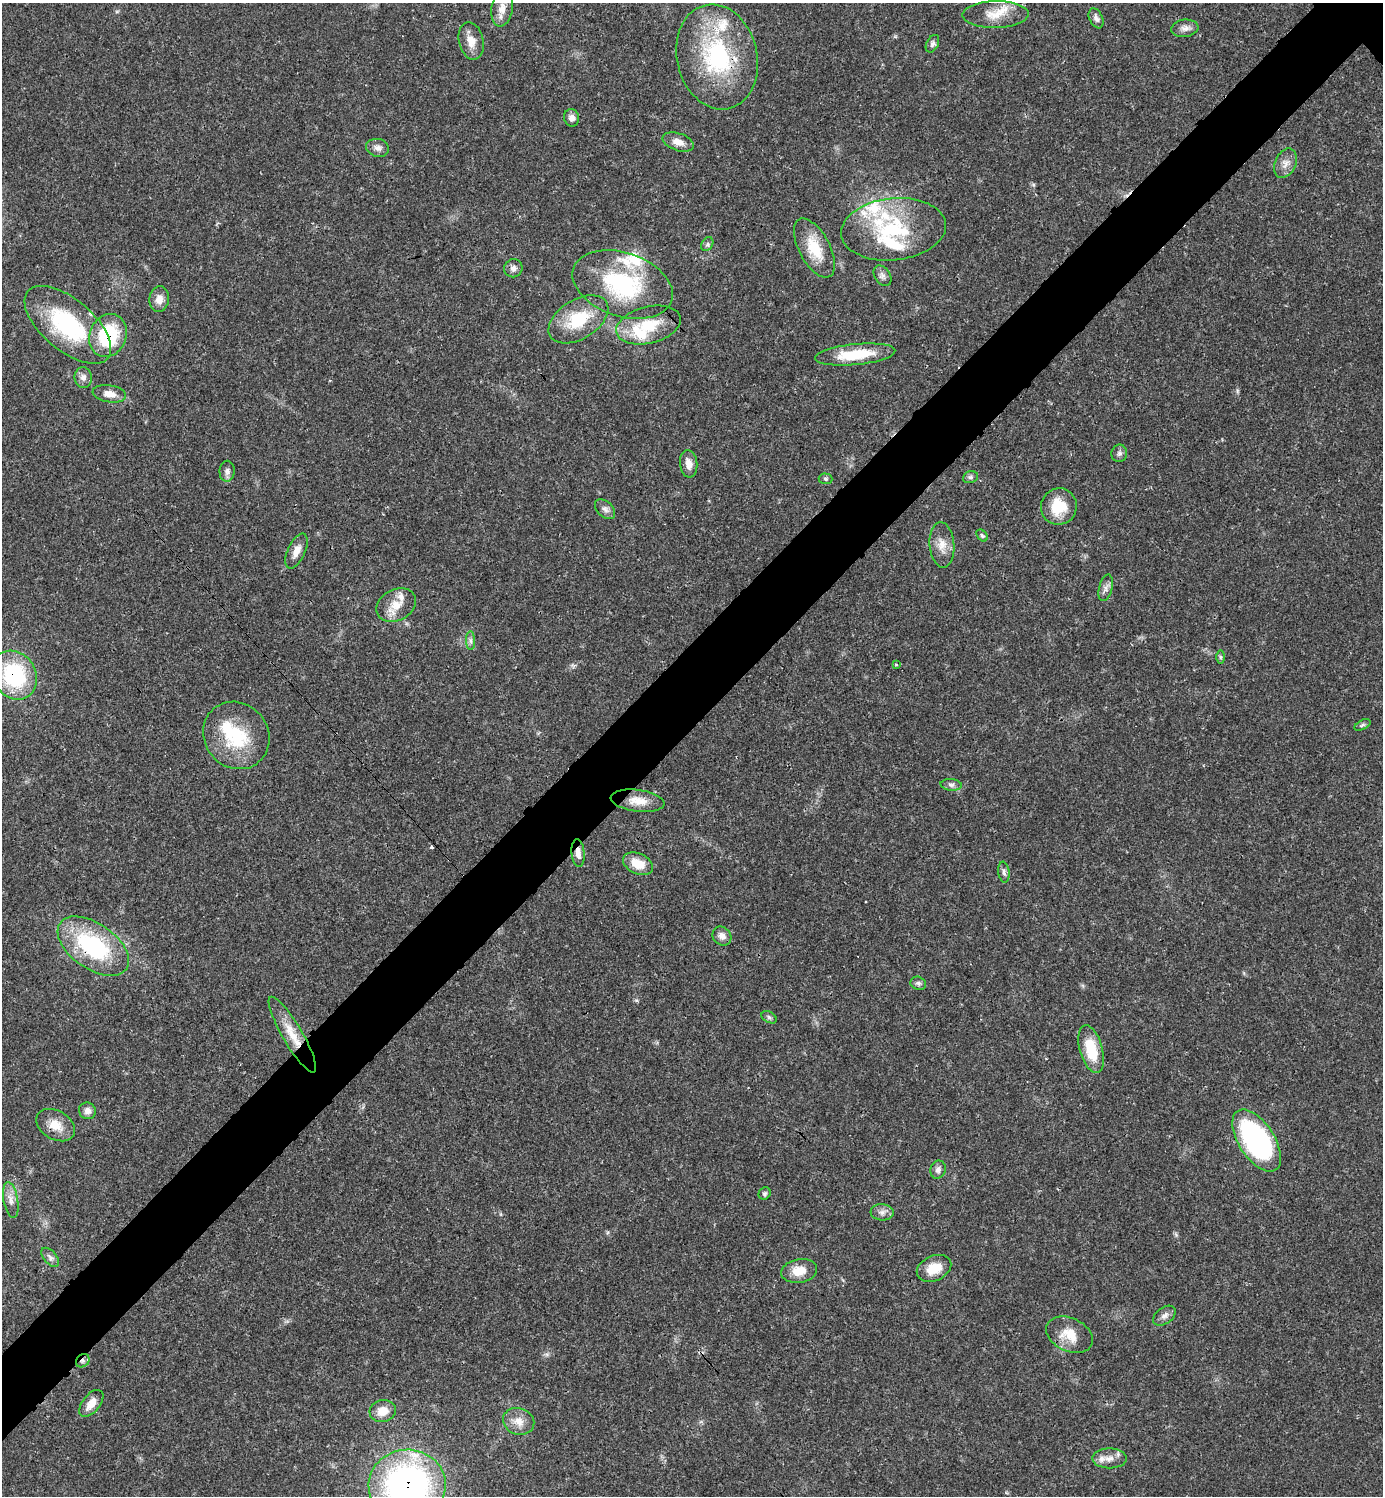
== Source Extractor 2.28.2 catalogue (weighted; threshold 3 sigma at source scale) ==
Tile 7 of 4 x 4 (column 3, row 2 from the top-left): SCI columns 3065-4445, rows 2993-4486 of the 5984 x 5985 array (HDU 1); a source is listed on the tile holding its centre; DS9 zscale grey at full resolution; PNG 1385 x 1498 px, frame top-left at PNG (2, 3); each listed source drawn as its Kron ellipse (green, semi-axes under 4 px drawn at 4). Shown black and unused: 6% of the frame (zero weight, under 3 of 4 exposures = <1% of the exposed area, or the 3 px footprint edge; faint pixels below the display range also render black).
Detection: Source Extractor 2.28.2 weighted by HDU 2 'WHT'; one run over the whole footprint, this tile lists its part. Background 0.02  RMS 0.0022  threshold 0.01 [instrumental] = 3 sigma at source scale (4.5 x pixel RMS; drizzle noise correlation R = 1.50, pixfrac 1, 0.05/0.05 arcsec/px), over >= 5 px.
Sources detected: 86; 1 inside a brighter object's white glare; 2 cosmic-ray / hot-pixel residue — neither listed nor drawn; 11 inside a brighter listed object's ellipse — not listed separately; the other 72 listed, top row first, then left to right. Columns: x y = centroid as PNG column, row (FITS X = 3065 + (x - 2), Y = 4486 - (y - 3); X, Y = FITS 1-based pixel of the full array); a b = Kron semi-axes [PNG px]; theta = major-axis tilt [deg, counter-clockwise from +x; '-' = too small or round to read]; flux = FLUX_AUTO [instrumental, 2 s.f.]
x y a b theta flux
502 8 18 10 80 2.4
995 14 33 13 1 4.6
1096 18 10 6 -66 0.89
1185 28 13 8 8 1.3
471 41 19 12 -77 2.7
932 44 9 6 63 0.72
717 57 53 40 -77 28
572 118 9 7 -69 1
678 142 16 8 -18 2.1
378 148 11 9 -13 1.2
1285 163 15 10 65 1.8
894 229 52 31 6 20
707 244 7 5 59 0.55
814 248 32 15 -62 7
513 268 9 9 - 0.93
882 276 11 7 -56 0.93
623 284 52 32 -19 24
159 299 13 9 83 1.8
578 319 33 19 32 10
68 325 52 25 -40 23
649 325 33 18 14 8.4
108 335 22 18 66 15
855 355 40 10 6 8.7
83 377 10 9 - 1.1
109 394 17 8 -8 2
1119 453 8 8 - 0.71
689 464 14 8 -84 1.8
227 471 10 7 88 0.91
970 477 7 6 - 0.52
826 479 7 5 -3 0.42
1059 506 18 18 - 6.8
605 509 12 7 -44 1
982 535 7 4 -49 0.41
942 545 23 12 -85 2.9
297 551 19 8 65 2.1
1106 588 13 6 75 1.1
396 605 21 15 28 4
471 641 9 4 -90 0.63
1220 657 7 4 -90 0.33
896 665 3 3 - 0.29
14 675 25 21 -58 21
1362 725 9 4 27 0.48
236 735 35 32 -50 14
951 785 10 6 -5 0.73
638 801 27 10 -7 3.4
578 853 14 6 -85 1.5
638 864 16 10 -25 4.1
1004 872 10 5 -82 0.73
722 936 10 8 -47 1.3
93 946 40 22 -35 24
918 983 8 6 -24 0.6
769 1017 8 5 -31 0.52
292 1035 43 10 -60 5.1
1091 1049 24 11 -75 7.9
87 1111 8 8 - 1.2
56 1125 21 14 -30 3.5
1257 1141 35 18 -57 49
938 1170 9 7 70 0.96
765 1193 6 5 - 0.48
11 1200 18 7 -80 1.7
882 1212 11 8 -5 1.2
50 1257 11 6 -49 0.95
934 1268 18 12 25 4.3
799 1271 18 12 10 3.5
1164 1316 13 8 36 1.2
1069 1335 24 16 -25 4.8
83 1361 7 6 - 0.61
91 1403 16 8 51 2.6
383 1411 13 11 15 2.8
519 1421 16 13 -20 2.7
1109 1458 17 10 0 2.1
407 1485 38 35 1 80
Overlapping masked pixels (flux is a lower limit): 9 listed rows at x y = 717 57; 108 335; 14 675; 578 853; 93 946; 292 1035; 56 1125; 83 1361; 407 1485
Isophote crosses this tile's border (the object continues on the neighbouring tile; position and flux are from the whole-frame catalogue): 1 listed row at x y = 407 1485